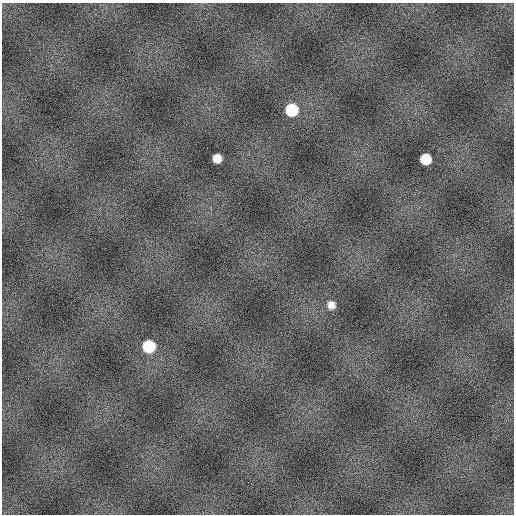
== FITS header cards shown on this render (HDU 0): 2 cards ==
NAXIS1  =                  512
NAXIS2  =                  512

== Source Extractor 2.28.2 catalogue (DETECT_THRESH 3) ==
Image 512 x 512 px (HDU 0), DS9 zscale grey, 1 PNG px = 1 image px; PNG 516 x 516 px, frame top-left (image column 1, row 512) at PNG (2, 3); no overlay
Background 2.46e+07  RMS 740000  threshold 2.23e+06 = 3 sigma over >= 5 px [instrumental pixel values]
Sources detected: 5; all 5 listed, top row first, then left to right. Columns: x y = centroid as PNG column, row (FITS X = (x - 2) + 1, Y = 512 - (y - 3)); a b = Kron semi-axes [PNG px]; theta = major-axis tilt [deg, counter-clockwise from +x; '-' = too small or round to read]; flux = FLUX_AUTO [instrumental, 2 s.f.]
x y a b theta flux
292 110 9 9 - 2.5e+09
217 158 7 7 - 6.4e+08
426 159 8 8 - 1.5e+09
331 305 10 10 - 3.5e+08
149 346 9 9 - 2.5e+09